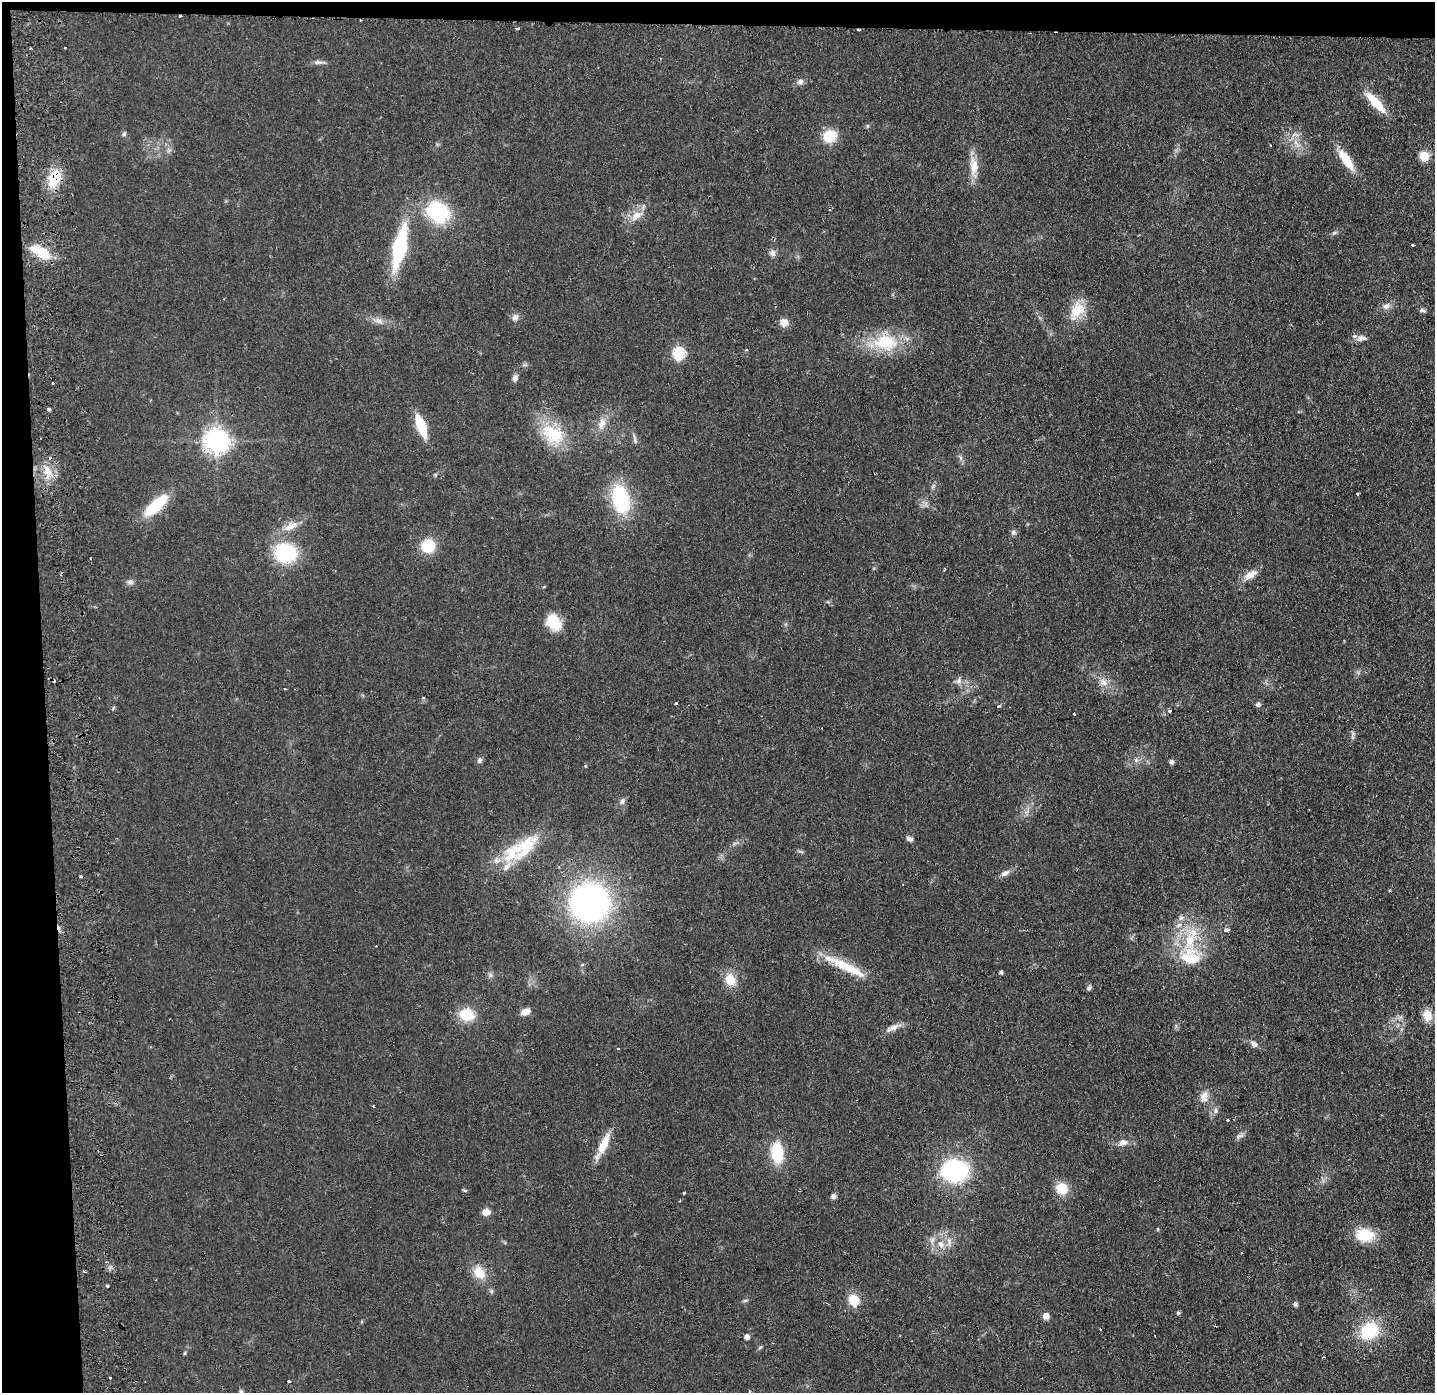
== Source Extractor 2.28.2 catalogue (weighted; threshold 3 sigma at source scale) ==
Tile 1 of 3 x 3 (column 1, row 1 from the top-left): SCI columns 56-1488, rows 2835-4225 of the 4411 x 4278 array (HDU 1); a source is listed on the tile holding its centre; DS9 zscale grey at full resolution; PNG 1437 x 1395 px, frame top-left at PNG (2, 2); no overlay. Shown black and unused: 5% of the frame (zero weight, under 2 of 3 exposures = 3% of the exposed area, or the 3 px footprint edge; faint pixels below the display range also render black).
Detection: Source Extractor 2.28.2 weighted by HDU 2 'WHT'; one run over the whole footprint, this tile lists its part. Background 0.0443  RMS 0.0087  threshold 0.0392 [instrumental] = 3 sigma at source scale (4.5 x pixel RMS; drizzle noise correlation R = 1.50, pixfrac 1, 0.05/0.05 arcsec/px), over >= 5 px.
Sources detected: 121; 6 cosmic-ray / hot-pixel residue — not listed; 3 inside a brighter listed object's ellipse — not listed separately; the other 112 listed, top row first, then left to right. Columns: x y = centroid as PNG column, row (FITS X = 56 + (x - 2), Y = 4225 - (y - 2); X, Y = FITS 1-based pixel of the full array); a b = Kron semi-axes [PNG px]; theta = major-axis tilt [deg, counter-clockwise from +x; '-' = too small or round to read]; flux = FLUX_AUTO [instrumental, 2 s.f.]
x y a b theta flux
180 16 3 2 - 2.2
360 20 2 2 - 0.82
517 28 4 3 - 2.2
859 30 3 2 - 2.2
30 48 3 2 - 0.72
318 62 11 5 2 3
800 82 9 7 25 3.3
1375 102 33 9 -47 20
124 134 5 5 - 1.7
830 136 11 11 - 24
1424 156 5 5 - 47
1346 160 27 9 -56 19
974 166 27 11 -88 13
54 178 20 12 71 25
437 211 19 15 -42 78
636 216 17 9 41 9.8
1334 233 7 4 36 1.5
1413 245 3 2 - 1.8
399 247 31 9 77 100
41 252 27 11 -29 21
772 253 9 8 - 3.8
1386 306 10 8 29 4.3
1077 310 26 16 55 19
1422 310 9 5 -12 2
515 317 9 8 - 3.7
378 320 15 6 -20 5.4
784 322 11 9 -36 6.5
1361 338 15 7 2 4.9
885 342 35 22 -3 41
678 353 6 6 - 89
515 378 8 6 80 3.9
49 409 4 3 - 5.1
602 424 18 9 77 8.2
421 426 18 7 -70 39
553 434 35 24 -32 39
635 439 15 4 -76 2.6
216 441 8 8 - 790
48 471 19 10 -71 12
933 486 7 4 72 1.6
1357 494 4 3 - 0.75
620 499 25 14 -77 76
156 505 26 10 42 42
291 526 20 10 29 11
1013 532 7 6 - 2.3
428 546 11 10 - 31
286 553 21 18 -13 59
1250 575 19 9 30 8.8
130 582 9 6 0 3
554 622 21 15 -53 19
958 680 9 5 68 2.6
1103 682 11 10 - 6.5
285 688 3 3 - 0.87
676 703 3 3 - 1.8
1258 704 6 6 - 2.4
998 706 5 3 - 1.1
113 708 7 3 54 1
1170 711 4 3 - 3.5
1074 714 3 2 - 0.88
479 760 7 6 - 2.2
1136 760 6 6 - 2.2
1171 762 6 5 - 2.1
622 801 8 7 - 2.7
910 839 8 5 -22 2.7
512 853 41 19 47 38
1005 873 11 6 29 3.9
81 877 3 3 - 2
1390 890 4 3 - 0.81
590 903 35 35 - 250
1179 925 9 6 35 3.4
1226 930 4 3 - 4
1191 957 34 27 -29 42
841 965 30 14 -31 25
1001 972 4 4 - 1.7
730 979 16 12 -68 14
1089 988 7 5 55 1.9
526 1012 9 6 16 8.3
466 1015 15 12 -9 24
1427 1015 15 11 -80 10
893 1027 19 7 23 6
1254 1044 9 7 -38 3.6
618 1049 3 3 - 0.92
1204 1096 14 10 80 7.6
1216 1111 8 5 -86 2.2
1227 1120 3 2 - 1.1
1239 1136 15 5 22 2.8
1123 1142 11 8 8 5
603 1145 35 9 64 16
777 1153 16 9 -86 42
955 1171 22 18 5 110
1062 1188 15 14 - 14
683 1193 3 3 - 3
833 1196 6 5 - 2.7
486 1212 9 7 -4 6.2
1365 1235 19 13 -6 26
949 1241 11 5 -75 4.1
941 1244 10 7 -69 5.4
106 1262 3 3 - 0.71
479 1273 17 13 -58 15
107 1285 3 3 - 14
491 1291 6 5 - 1.6
854 1300 12 10 -56 16
745 1301 7 4 2 1.3
1295 1304 5 5 - 2
1178 1313 5 4 - 1.6
1046 1316 6 6 - 5.9
1100 1329 3 3 - 0.91
1369 1330 18 15 31 43
747 1337 5 4 - 5.1
185 1353 6 3 70 0.89
289 1381 4 3 - 2.4
241 1392 7 5 -62 1.4
750 1392 4 3 - 0.92
Overlapping masked pixels (flux is a lower limit): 4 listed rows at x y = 180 16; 360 20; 859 30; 54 178
Isophote crosses this tile's border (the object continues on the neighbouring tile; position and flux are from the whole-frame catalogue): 2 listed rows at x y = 241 1392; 750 1392